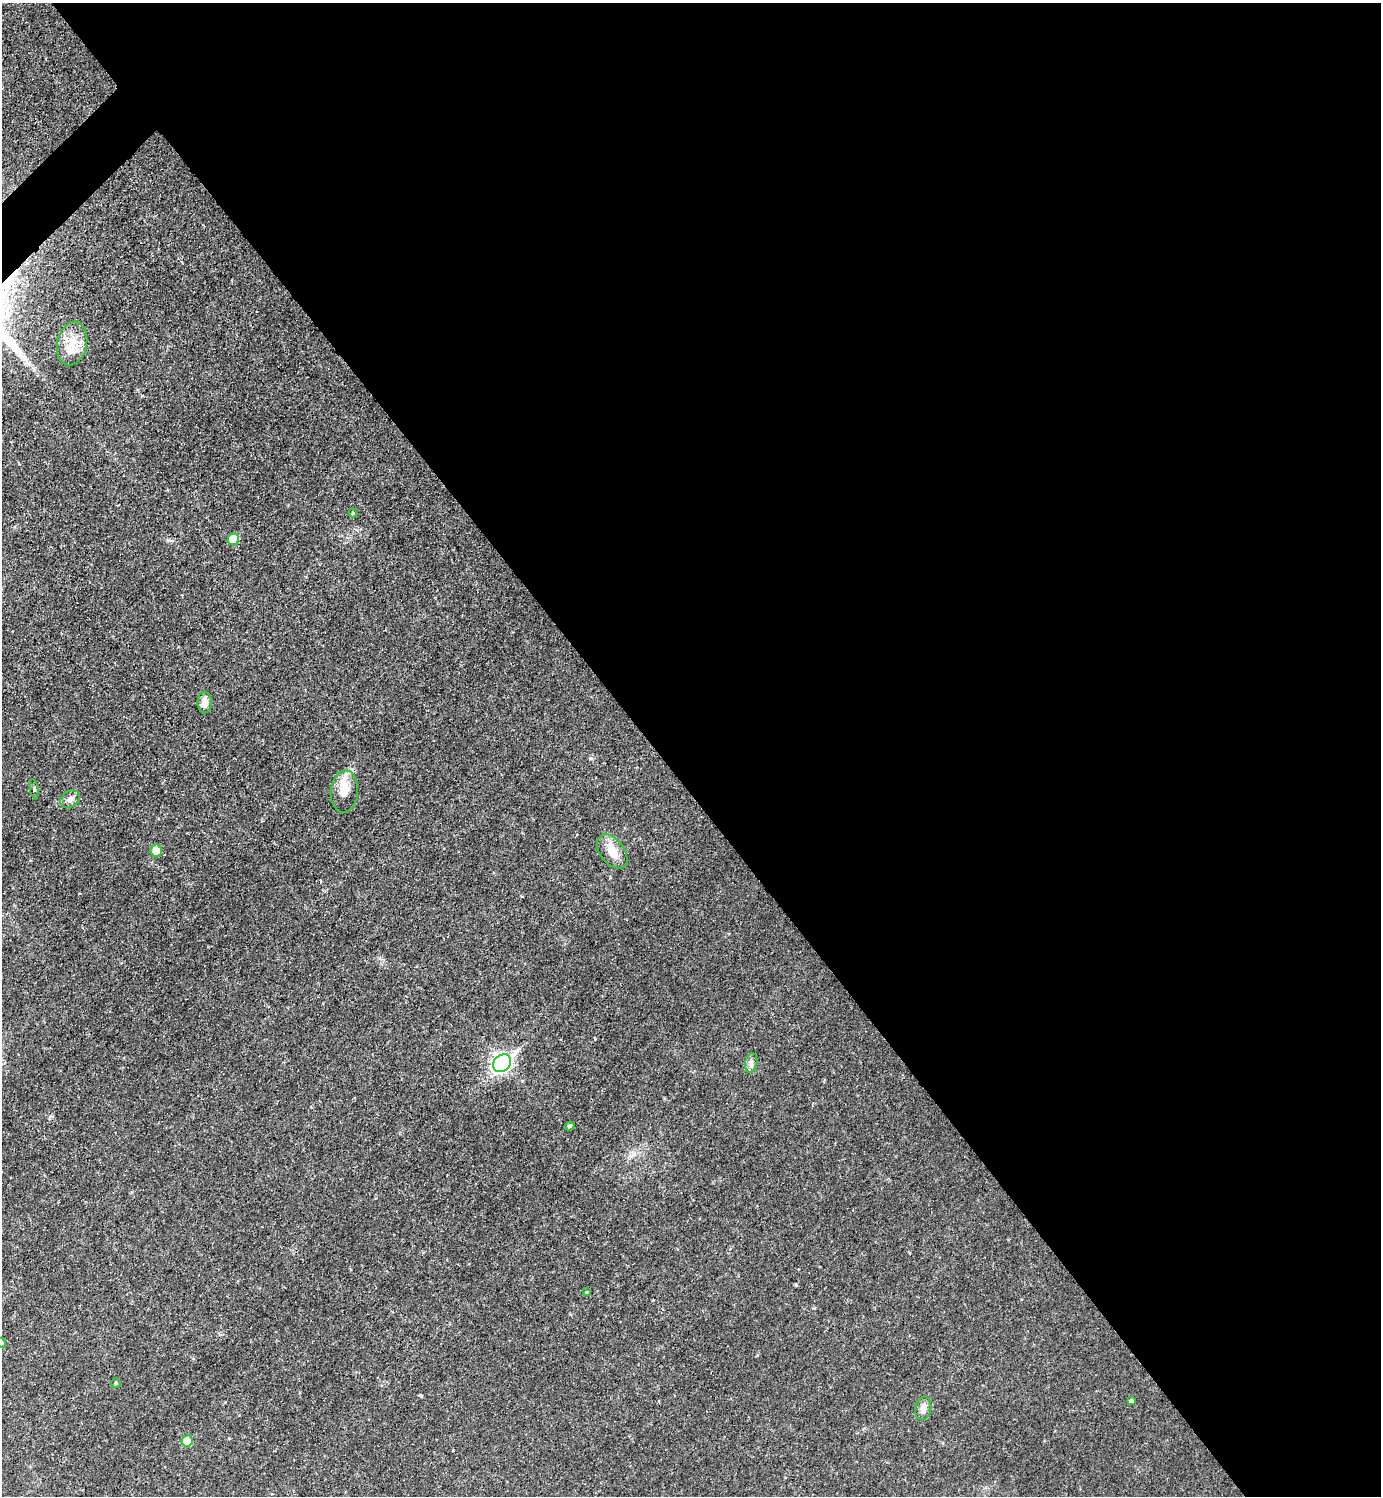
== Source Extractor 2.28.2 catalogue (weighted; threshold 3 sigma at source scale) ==
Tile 8 of 4 x 4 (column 4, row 2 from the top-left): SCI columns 4295-5673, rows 2989-4482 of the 5973 x 5975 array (HDU 1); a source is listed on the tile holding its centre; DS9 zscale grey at full resolution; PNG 1383 x 1498 px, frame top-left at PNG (2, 3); each listed source drawn as its Kron ellipse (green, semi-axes under 4 px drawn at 4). Shown black and unused: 53% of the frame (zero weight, under 2 of 3 exposures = <1% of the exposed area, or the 3 px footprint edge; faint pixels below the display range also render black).
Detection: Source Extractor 2.28.2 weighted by HDU 2 'WHT'; one run over the whole footprint, this tile lists its part. Background 0.0319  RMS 0.0075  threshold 0.0335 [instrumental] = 3 sigma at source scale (4.5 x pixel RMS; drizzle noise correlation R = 1.50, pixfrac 1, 0.05/0.05 arcsec/px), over >= 5 px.
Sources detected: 19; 1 cosmic-ray / hot-pixel residue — neither listed nor drawn; the other 18 listed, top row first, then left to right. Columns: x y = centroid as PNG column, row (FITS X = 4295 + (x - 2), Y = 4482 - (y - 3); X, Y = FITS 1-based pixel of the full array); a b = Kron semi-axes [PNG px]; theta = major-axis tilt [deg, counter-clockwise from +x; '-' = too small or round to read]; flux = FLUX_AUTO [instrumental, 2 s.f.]
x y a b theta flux
72 343 22 15 77 15
353 513 4 4 - 0.68
233 539 6 5 - 16
205 702 10 7 90 5.2
34 789 10 3 -81 0.95
344 791 21 13 85 11
70 799 10 8 34 3.4
156 850 6 6 - 9.3
612 851 19 12 -52 10
502 1063 10 8 42 240
751 1063 10 6 79 2.6
570 1126 5 4 - 1.4
587 1292 4 4 - 0.61
2 1343 5 3 - 0.75
116 1383 4 4 - 0.71
1131 1401 4 4 - 1.4
923 1408 12 8 77 4.1
187 1441 5 5 - 14
Isophote crosses this tile's border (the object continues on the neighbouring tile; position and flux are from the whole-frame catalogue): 1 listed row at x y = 2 1343
Unlisted compact peaks at least as high as the median listed source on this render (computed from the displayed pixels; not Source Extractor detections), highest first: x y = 796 1285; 421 1396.